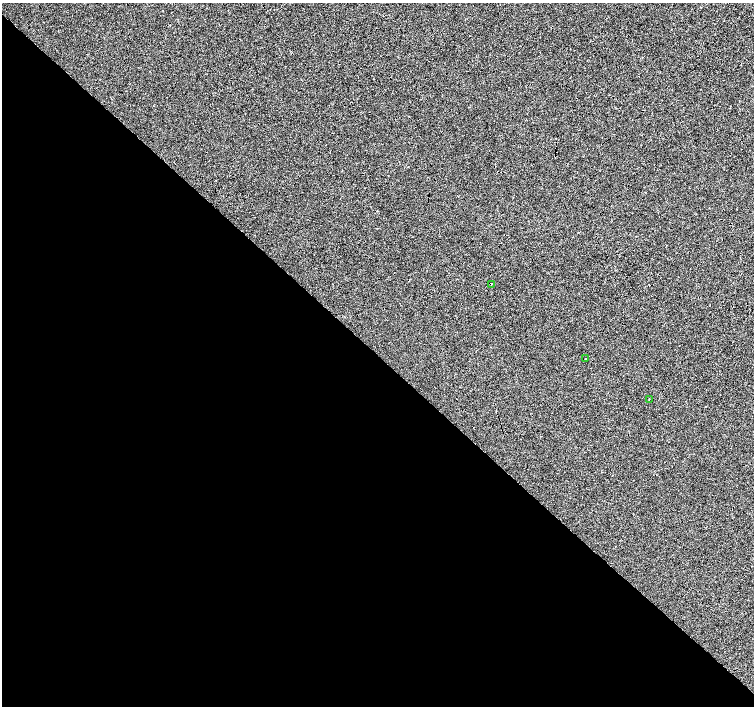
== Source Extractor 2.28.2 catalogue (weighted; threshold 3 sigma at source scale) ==
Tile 14 of 4 x 4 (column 2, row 4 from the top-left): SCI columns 1512-3015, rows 227-1634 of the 6027 x 6019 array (HDU 1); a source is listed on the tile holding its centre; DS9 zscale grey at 2 x 2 block average (1 PNG px = mean of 2 x 2 image px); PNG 756 x 708 px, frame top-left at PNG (2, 3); each listed source drawn as its Kron ellipse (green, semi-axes under 4 px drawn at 4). Shown black and unused: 50% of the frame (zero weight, under 3 of 4 exposures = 2% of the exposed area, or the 3 px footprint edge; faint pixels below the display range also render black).
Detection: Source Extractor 2.28.2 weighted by HDU 2 'WHT'; one run over the whole footprint, this tile lists its part. Background -0.0011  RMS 0.0063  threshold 0.0285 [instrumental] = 3 sigma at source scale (4.5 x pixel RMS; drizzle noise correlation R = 1.50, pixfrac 1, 0.0396/0.0396 arcsec/px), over >= 5 px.
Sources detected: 3; all 3 listed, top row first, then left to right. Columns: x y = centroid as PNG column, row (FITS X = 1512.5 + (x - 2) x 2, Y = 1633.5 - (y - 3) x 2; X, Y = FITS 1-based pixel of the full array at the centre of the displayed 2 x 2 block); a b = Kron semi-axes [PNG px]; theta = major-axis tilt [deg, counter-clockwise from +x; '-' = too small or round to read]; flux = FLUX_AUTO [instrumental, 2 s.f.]
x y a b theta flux
491 284 2 2 - 0.74
586 359 2 2 - 4.9
649 399 2 2 - 0.95